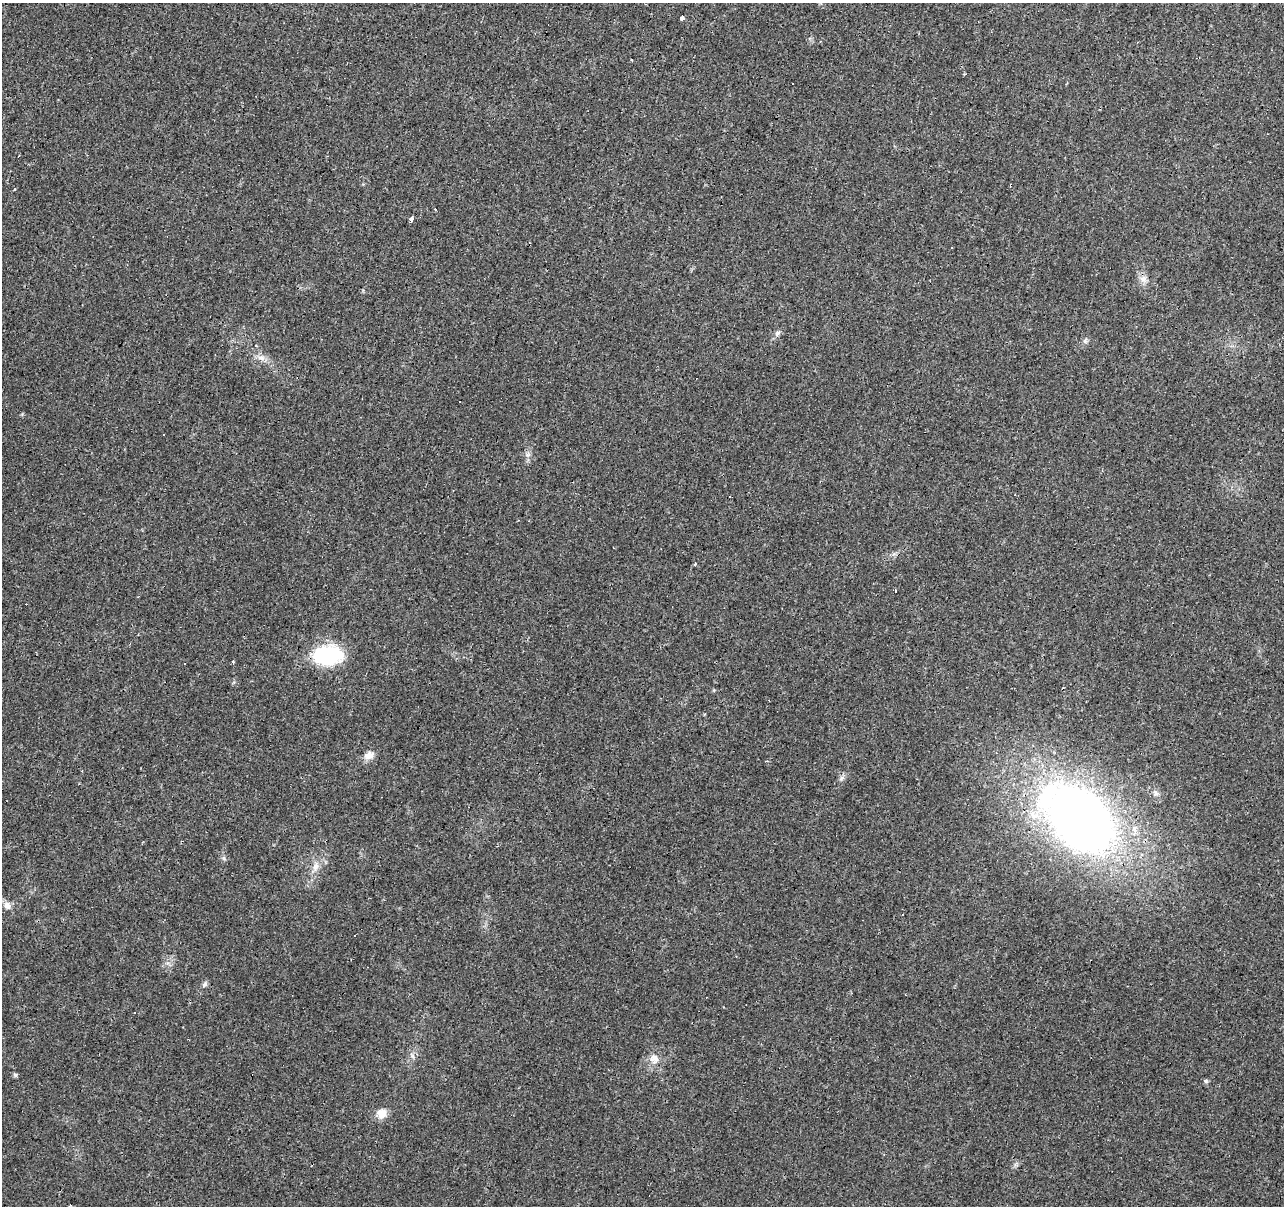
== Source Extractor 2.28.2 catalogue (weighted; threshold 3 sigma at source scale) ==
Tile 10 of 4 x 4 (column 2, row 3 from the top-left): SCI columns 1283-2564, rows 1422-2625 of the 5131 x 5314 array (HDU 1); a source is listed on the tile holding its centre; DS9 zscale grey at full resolution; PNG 1286 x 1208 px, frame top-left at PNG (2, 3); no overlay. Shown black and unused: <1% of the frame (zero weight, under 3 of 4 exposures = <1% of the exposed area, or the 3 px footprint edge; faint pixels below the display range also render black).
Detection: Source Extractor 2.28.2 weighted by HDU 2 'WHT'; one run over the whole footprint, this tile lists its part. Background 0.0431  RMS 0.0042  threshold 0.0188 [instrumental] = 3 sigma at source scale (4.5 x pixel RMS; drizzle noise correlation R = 1.50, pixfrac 1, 0.0396/0.0396 arcsec/px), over >= 5 px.
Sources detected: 37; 10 cosmic-ray / hot-pixel residue — not listed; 1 inside a brighter listed object's ellipse — not listed separately; the other 26 listed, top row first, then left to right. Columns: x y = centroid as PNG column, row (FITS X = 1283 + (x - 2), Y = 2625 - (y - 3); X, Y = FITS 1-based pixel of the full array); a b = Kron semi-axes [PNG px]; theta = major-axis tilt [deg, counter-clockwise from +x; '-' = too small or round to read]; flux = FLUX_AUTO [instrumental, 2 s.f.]
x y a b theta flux
682 18 4 3 - 12
793 83 3 3 - 1.7
435 209 3 3 - 1.3
411 219 3 3 - 24
1143 279 9 8 - 2.2
777 333 8 6 65 1.2
1085 341 8 6 75 1.1
256 346 4 3 - 0.57
261 358 10 8 -9 2.3
163 435 3 2 - 0.47
695 564 4 3 - 0.52
895 591 4 3 - 0.43
328 655 34 21 2 29
233 662 3 3 - 0.69
184 664 3 3 - 0.8
370 755 14 10 36 3
1155 793 8 4 85 1
1080 819 60 44 -49 340
316 866 15 7 76 3.3
7 905 11 9 -47 2.5
354 936 3 3 - 1.3
205 984 8 6 57 1.1
654 1058 14 12 -68 4.2
15 1075 6 6 - 0.72
1206 1081 5 5 - 0.69
382 1114 12 11 - 4.2
Unlisted compact peaks at least as high as the median listed source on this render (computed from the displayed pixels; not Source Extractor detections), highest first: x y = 224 858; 841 778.